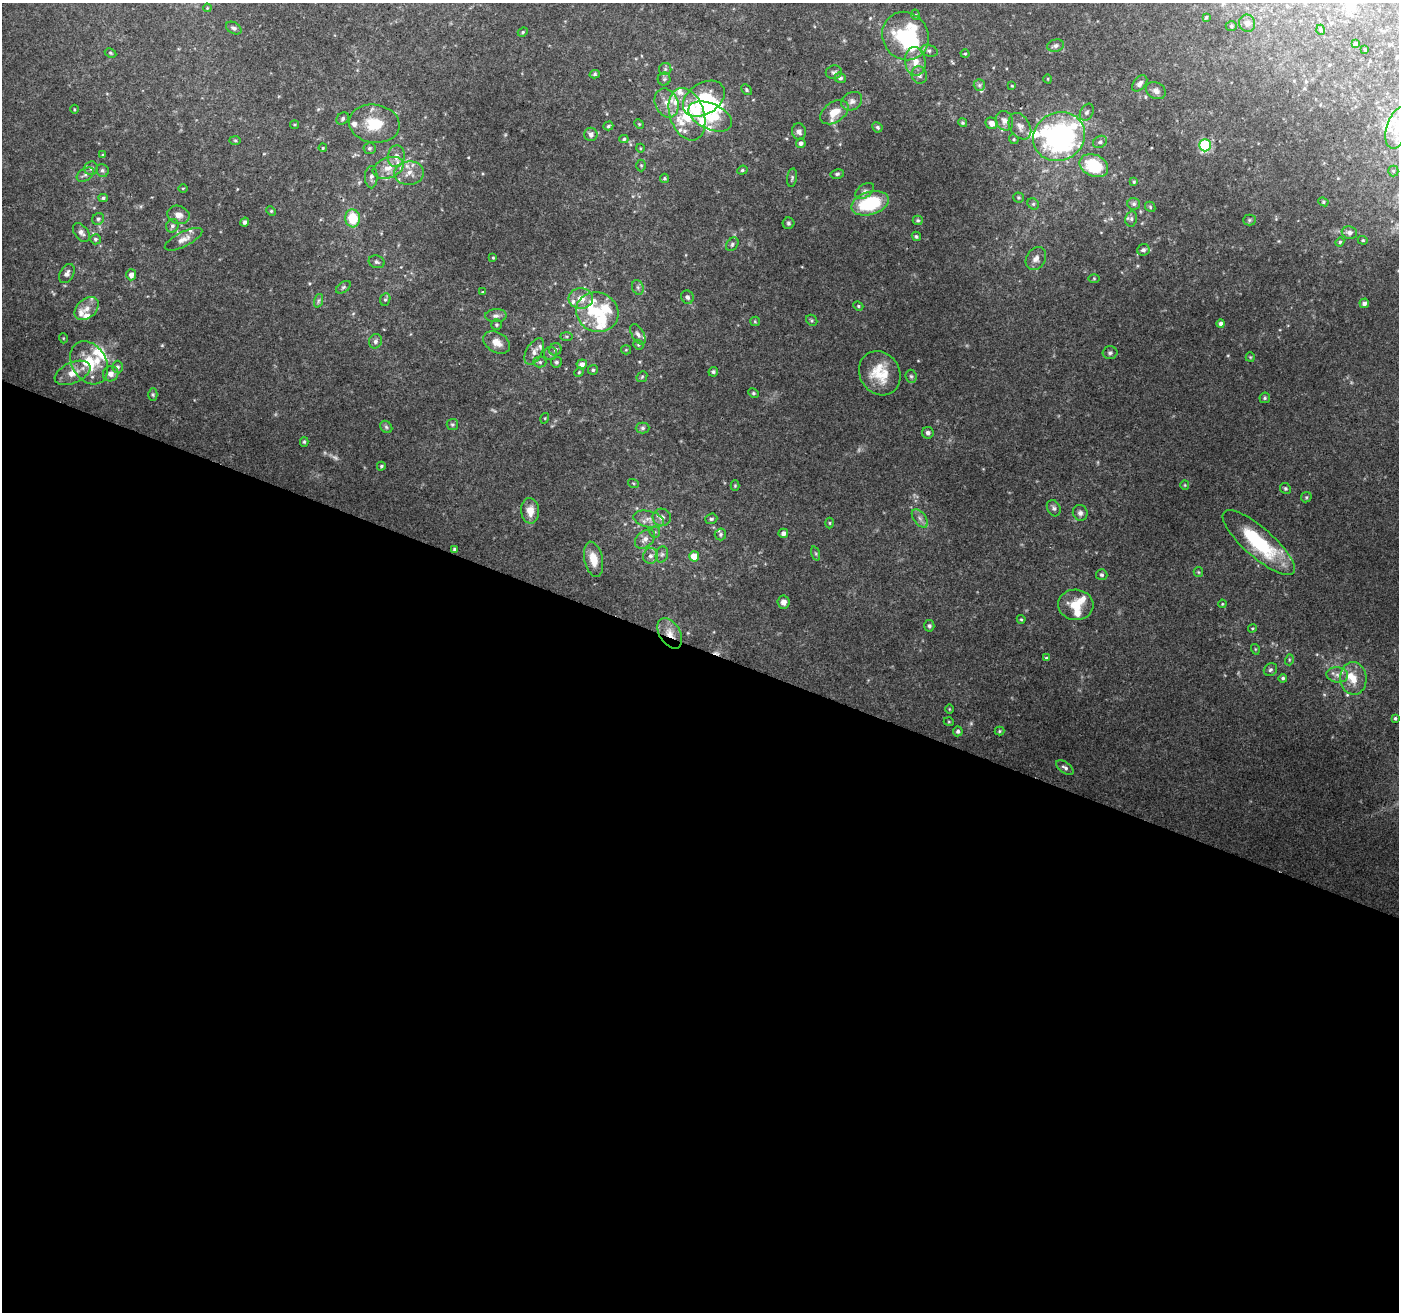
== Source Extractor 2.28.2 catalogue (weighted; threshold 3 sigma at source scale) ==
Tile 14 of 4 x 4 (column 2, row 4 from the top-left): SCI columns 1409-2805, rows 275-1584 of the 5599 x 5725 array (HDU 1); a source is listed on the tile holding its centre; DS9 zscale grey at full resolution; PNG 1401 x 1314 px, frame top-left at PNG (2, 3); each listed source drawn as its Kron ellipse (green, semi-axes under 4 px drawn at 4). Shown black and unused: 51% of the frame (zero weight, under 3 of 4 exposures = <1% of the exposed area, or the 3 px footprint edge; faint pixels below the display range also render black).
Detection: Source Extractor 2.28.2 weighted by HDU 2 'WHT'; one run over the whole footprint, this tile lists its part. Background 0.228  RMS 0.0079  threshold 0.0357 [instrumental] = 3 sigma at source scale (4.5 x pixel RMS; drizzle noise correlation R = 1.50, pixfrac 1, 0.0396/0.0396 arcsec/px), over >= 5 px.
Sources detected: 253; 4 too faint to see at this stretch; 3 inside a brighter object's white glare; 1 cosmic-ray / hot-pixel residue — neither listed nor drawn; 39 inside a brighter listed object's ellipse — not listed separately; the other 206 listed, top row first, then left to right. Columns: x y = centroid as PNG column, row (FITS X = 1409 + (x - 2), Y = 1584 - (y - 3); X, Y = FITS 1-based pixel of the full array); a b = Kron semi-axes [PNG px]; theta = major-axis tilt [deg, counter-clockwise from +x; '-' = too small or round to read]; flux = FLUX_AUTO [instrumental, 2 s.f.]
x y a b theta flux
207 8 4 3 - 0.7
916 15 5 3 - 0.71
1206 17 3 2 - 1
1247 23 9 8 - 3.7
1231 26 5 5 - 1.3
234 28 8 5 -30 2.2
1321 30 5 3 - 0.79
523 32 5 4 - 1.1
905 36 25 22 -57 62
1355 43 3 2 - 0.9
1056 46 8 6 14 2.8
1365 50 3 2 - 0.71
929 51 9 5 -15 2.3
110 53 6 4 -28 1.1
965 54 4 4 - 0.85
915 61 14 10 -86 9.2
665 69 6 6 - 1.9
834 72 8 7 - 2.1
595 74 5 4 - 1.3
919 75 9 7 -73 3.2
840 78 6 5 - 2.2
664 79 6 6 - 1.8
1048 79 4 3 - 0.59
1140 83 9 6 49 2.9
979 85 6 5 - 1.6
1012 86 3 3 - 0.77
746 90 6 4 -45 1.2
1156 91 10 8 -29 4.2
704 99 23 15 33 31
852 101 11 8 31 4.1
666 103 15 11 -67 9.5
74 109 4 3 - 0.7
834 112 16 10 35 10
1087 112 9 6 61 2.1
687 114 27 17 -72 30
710 116 23 13 -24 24
343 118 7 5 47 1.9
1004 121 10 8 -66 4.3
963 123 5 4 - 1.2
991 123 6 5 - 5.4
295 124 4 3 - 0.71
374 124 25 19 -8 24
639 124 5 4 - 0.93
608 126 5 4 - 1.3
1020 126 14 9 -57 5.4
877 127 5 4 - 1.4
1397 128 21 11 73 14
799 132 8 7 - 3.1
591 134 6 6 - 3.3
1059 136 26 24 27 190
624 139 5 4 - 1.2
1014 139 5 4 - 0.97
235 140 6 4 -2 1.1
1100 142 7 5 28 2.3
801 143 5 5 - 3
1205 145 6 6 - 68
323 148 4 3 - 0.79
369 148 6 6 - 1.7
640 148 4 3 - 0.7
103 155 4 3 - 0.92
396 156 11 8 79 5.3
641 165 6 5 - 1.2
1094 166 15 10 -24 35
91 168 7 6 - 2.7
388 168 16 10 20 9.8
102 170 7 6 - 1.8
742 170 5 4 - 1.1
1393 171 5 5 - 1.1
409 173 15 11 6 8.1
837 174 7 4 11 1.4
85 175 9 6 33 2.6
371 177 11 6 90 2.8
664 178 4 4 - 1.2
792 178 9 5 80 1.6
1134 182 4 3 - 0.92
183 188 5 3 - 0.74
865 191 10 6 36 3
1018 197 5 5 - 1.1
103 198 4 4 - 1.3
1323 202 5 4 - 1.1
870 203 19 11 17 49
1033 204 6 5 - 1.2
1134 204 6 6 - 1.8
1150 207 6 4 -48 1.1
271 211 5 4 - 0.94
178 215 11 9 -18 6.5
353 218 9 7 -83 24
98 219 6 5 - 1.9
1131 219 8 6 78 2.1
918 220 5 5 - 1.2
1249 220 6 5 - 1.3
245 222 4 4 - 2.1
788 223 6 5 - 1.7
172 226 7 6 - 2.4
81 232 10 6 -52 3.3
1349 233 8 6 -11 3.4
916 236 5 4 - 1.3
95 239 5 5 - 1.6
184 239 20 7 27 6.1
1363 240 5 4 - 1.1
1340 242 4 4 - 1
732 244 7 5 49 1.7
1143 250 6 5 - 2.3
493 258 4 3 - 0.89
1036 258 12 9 57 5.3
377 262 8 6 -16 2
67 274 10 6 59 3.4
131 275 5 5 - 4.5
1094 279 6 4 0 0.9
343 287 8 5 37 1.7
638 287 7 5 -70 2
483 292 4 3 - 0.67
687 297 7 6 - 2.2
581 298 12 10 -3 9.6
385 299 6 5 - 1.3
318 301 7 4 71 1.6
1364 303 5 4 - 2.8
858 306 5 4 - 1
87 309 13 9 41 7.2
597 312 21 19 -26 26
496 316 11 6 2 3.1
812 320 6 5 - 1.2
755 321 5 4 - 0.94
1221 324 4 4 - 2.8
496 325 5 5 - 1.3
638 334 11 6 -59 3.2
567 336 6 3 0 1.1
63 338 5 3 - 0.65
375 341 7 6 - 2.6
497 342 14 10 -30 8.3
638 345 5 4 - 1.1
555 349 6 6 - 2.1
626 350 5 4 - 0.91
534 351 14 8 61 4.8
1110 353 7 6 - 1.9
550 354 6 6 - 2.1
1250 357 5 4 - 0.91
540 362 6 5 - 1.6
556 362 5 5 - 1.4
89 363 23 17 -58 27
582 364 5 5 - 4.2
117 367 6 5 - 2.1
593 370 5 5 - 1.4
579 372 5 4 - 0.94
713 372 5 4 - 1.5
73 373 19 10 24 11
880 373 23 20 -58 23
111 374 8 7 - 4.6
911 376 6 5 - 1.6
642 377 6 4 45 1.1
753 393 5 4 - 1.1
153 395 6 4 -88 1.2
1265 398 5 5 - 1.3
545 418 5 3 - 0.75
452 424 6 5 - 1.3
386 427 7 5 -46 1.7
643 428 7 5 0 1.8
928 433 6 6 - 2.2
304 442 5 4 - 1.1
381 466 4 4 - 1.2
633 483 5 3 - 0.76
1185 485 5 4 - 0.82
735 486 5 4 - 0.89
1285 488 6 5 - 1.4
1306 497 5 5 - 1.1
1054 508 8 6 -64 2.3
530 511 13 9 -86 9.6
1080 513 8 7 - 3.1
662 517 9 8 - 4.5
920 518 10 6 -52 3.4
649 519 15 8 -13 6.6
711 519 6 5 - 2
830 523 5 3 - 0.81
655 532 5 5 - 1.5
783 533 5 4 - 2.5
720 534 6 5 - 1.6
645 539 11 8 41 5
1259 543 46 14 -41 61
455 549 4 3 - 1.4
662 554 8 6 74 2.2
816 554 7 3 -71 1.2
650 556 8 7 - 3.5
694 556 5 5 - 9.3
593 559 18 9 -77 12
1198 572 5 4 - 0.9
1102 575 6 5 - 1.5
783 602 6 6 - 3.9
1222 604 4 3 - 0.68
1076 605 18 15 -5 16
1021 619 4 4 - 0.92
929 626 6 5 - 1.6
1252 628 4 3 - 0.8
670 633 17 10 -58 9.2
1255 649 5 3 - 0.72
1046 658 4 4 - 1
1289 660 5 3 - 0.91
1270 670 7 6 - 1.9
1337 675 11 7 -8 4.6
1283 678 4 4 - 1.4
1353 678 16 13 -86 13
949 709 5 3 - 0.66
1395 718 3 3 - 1.2
949 722 5 3 - 0.71
958 731 5 4 - 1.7
999 731 5 4 - 0.92
1065 768 10 5 -36 2.5
Overlapping masked pixels (flux is a lower limit): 1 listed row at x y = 670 633
Isophote crosses this tile's border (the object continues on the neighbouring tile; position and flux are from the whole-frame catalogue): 1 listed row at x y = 1397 128